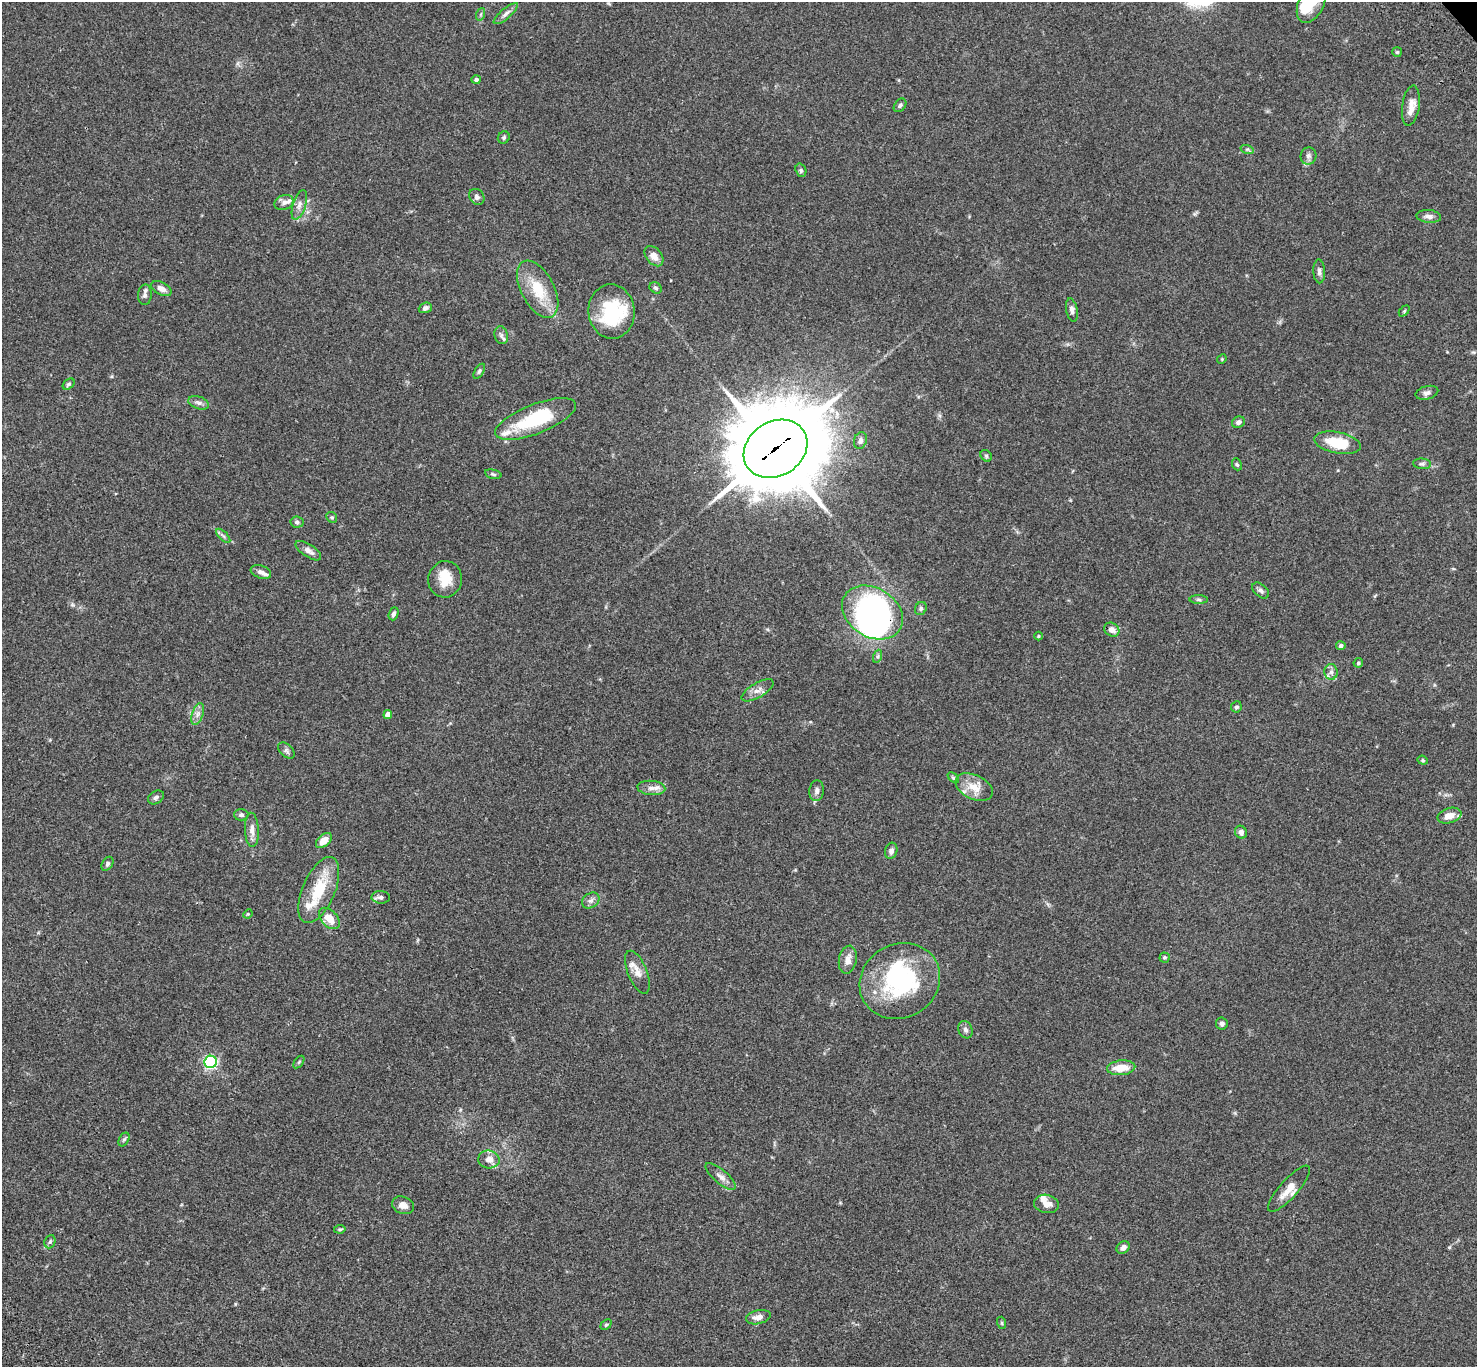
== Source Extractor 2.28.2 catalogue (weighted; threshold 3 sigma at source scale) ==
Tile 7 of 4 x 4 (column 3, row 2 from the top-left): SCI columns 3054-4528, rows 3111-4475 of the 6106 x 6082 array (HDU 1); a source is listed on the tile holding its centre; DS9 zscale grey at full resolution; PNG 1479 x 1369 px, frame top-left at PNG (2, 2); each listed source drawn as its Kron ellipse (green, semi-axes under 4 px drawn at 4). Shown black and unused: <1% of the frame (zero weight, under 3 of 4 exposures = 6% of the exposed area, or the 3 px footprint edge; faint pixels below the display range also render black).
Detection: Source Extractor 2.28.2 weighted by HDU 2 'WHT'; one run over the whole footprint, this tile lists its part. Background 0.0592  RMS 0.0053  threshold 0.0239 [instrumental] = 3 sigma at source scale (4.5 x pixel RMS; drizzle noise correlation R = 1.50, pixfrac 1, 0.05/0.05 arcsec/px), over >= 5 px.
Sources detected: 115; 4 inside a brighter object's white glare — neither listed nor drawn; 10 inside a brighter listed object's ellipse — not listed separately; the other 101 listed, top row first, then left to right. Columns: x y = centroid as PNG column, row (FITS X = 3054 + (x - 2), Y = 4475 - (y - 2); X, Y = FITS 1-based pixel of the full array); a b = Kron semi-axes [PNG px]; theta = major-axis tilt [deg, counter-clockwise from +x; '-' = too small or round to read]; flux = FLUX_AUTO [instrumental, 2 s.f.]
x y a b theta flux
1311 3 21 12 64 12
481 14 6 4 71 0.82
506 14 15 5 40 2.1
1397 52 5 4 - 0.68
476 79 5 4 - 0.98
900 105 7 5 51 1.1
1411 106 20 8 81 4.4
504 137 6 5 - 0.91
1247 149 7 4 -18 0.93
1308 156 9 8 - 1.9
801 170 7 5 -70 1
477 197 8 7 - 1.8
284 202 9 7 24 2
299 205 15 6 72 2.9
1429 216 12 6 -5 2.3
654 256 11 7 -51 3.9
1319 271 12 6 -87 1.8
656 288 6 5 - 1.1
161 289 11 6 -28 3
538 289 31 16 -62 17
145 295 10 6 87 1.9
425 308 7 5 21 1.6
1072 310 12 5 -79 2
612 311 27 23 -85 32
1404 311 6 4 45 0.64
501 335 9 6 -76 1.7
1222 359 5 4 - 0.53
479 371 8 4 58 0.96
69 384 7 4 43 0.94
1427 393 11 6 16 2
199 403 11 6 -20 1.9
535 419 43 15 21 34
1238 422 7 5 25 1.6
860 440 8 6 70 2
1337 443 23 10 -11 17
775 449 34 27 33 6600
986 456 6 5 - 0.82
1237 464 6 4 -66 0.73
1422 464 9 5 -5 1.3
493 474 8 4 -14 1
332 517 6 5 - 0.8
297 522 7 5 -10 1.3
223 536 9 3 -45 1.1
308 551 15 6 -33 2.7
261 572 10 6 -21 2.2
445 579 18 16 78 9.6
1261 591 10 6 -41 1.7
1199 599 9 4 -1 1.1
921 608 7 5 61 1.1
872 612 32 24 -32 180
394 614 6 4 69 1.4
1112 630 8 6 -32 2.9
1038 636 4 3 - 0.45
1341 646 4 4 - 1.5
878 656 7 4 71 0.95
1358 663 5 4 - 0.92
1331 672 8 6 -88 2
758 690 18 7 30 3.6
1236 707 5 5 - 1
198 714 11 5 71 2.4
388 715 4 4 - 4
286 750 10 6 -45 1.4
1423 760 5 4 - 0.68
953 778 7 4 -44 0.84
974 787 20 12 -26 8.1
651 788 14 7 -5 3.1
817 791 10 7 83 2
156 797 8 6 32 1.6
241 815 7 6 - 1.3
1449 816 12 7 16 4.8
252 830 17 7 -87 3.7
1241 832 7 6 - 1.8
324 841 9 5 41 6.2
891 851 8 6 75 2.1
107 864 7 5 58 1.2
319 890 35 16 66 20
381 897 9 6 -2 1.9
591 900 9 7 35 2
248 914 5 4 - 0.59
329 918 12 8 -46 6.6
1164 957 5 5 - 0.76
848 960 14 8 79 4.3
637 972 23 9 -67 5.3
900 981 41 36 30 61
1222 1024 6 6 - 1.6
965 1030 9 7 -68 1.6
211 1062 6 6 - 82
299 1062 7 3 53 0.63
1121 1068 14 7 5 8.6
124 1139 7 5 61 0.96
489 1159 11 9 -5 3.9
721 1176 19 7 -40 3
1289 1189 30 9 48 7.9
1046 1204 12 9 -10 3.9
403 1205 11 8 -21 3.3
340 1229 6 4 9 0.73
50 1242 7 5 68 0.97
1123 1248 7 5 37 2.3
758 1317 12 7 13 3.4
1002 1323 6 4 -72 0.66
606 1325 6 4 42 0.94
Overlapping masked pixels (flux is a lower limit): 2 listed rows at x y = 775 449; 872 612
Isophote crosses this tile's border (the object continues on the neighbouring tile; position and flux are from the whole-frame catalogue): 1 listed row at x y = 1311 3